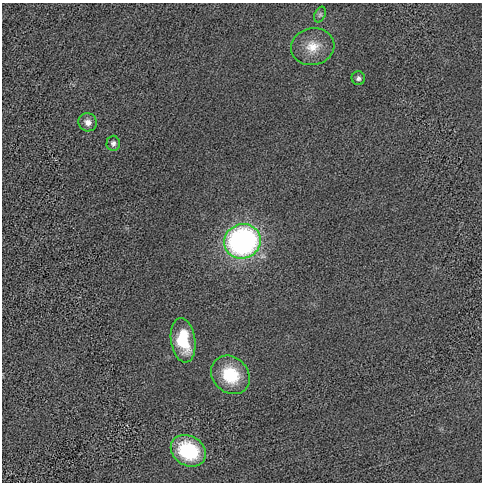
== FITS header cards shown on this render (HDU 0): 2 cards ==
NAXIS1  =                  480 / length of data axis 1
NAXIS2  =                  480 / length of data axis 2

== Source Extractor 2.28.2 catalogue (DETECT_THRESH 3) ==
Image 480 x 480 px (HDU 0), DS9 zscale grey, 1 PNG px = 1 image px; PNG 484 x 484 px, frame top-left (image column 1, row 480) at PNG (2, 3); each listed source drawn as its Kron ellipse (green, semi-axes under 4 px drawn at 4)
Background -1.72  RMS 73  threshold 220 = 3 sigma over >= 5 px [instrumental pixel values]
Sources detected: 9; all 9 listed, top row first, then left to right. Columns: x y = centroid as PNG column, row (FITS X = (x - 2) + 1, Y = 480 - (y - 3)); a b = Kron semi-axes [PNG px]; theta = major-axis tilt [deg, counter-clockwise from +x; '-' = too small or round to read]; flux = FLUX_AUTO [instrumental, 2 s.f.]
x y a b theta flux
320 15 8 5 63 9.3e+03
313 47 22 18 11 9.9e+04
358 78 7 6 - 1.4e+04
88 122 9 9 - 3.1e+04
113 143 7 6 - 1.5e+04
242 241 18 17 - 1.4e+06
183 340 22 12 -81 2.1e+05
230 375 21 17 -44 2.2e+05
188 451 18 15 -31 3.1e+05